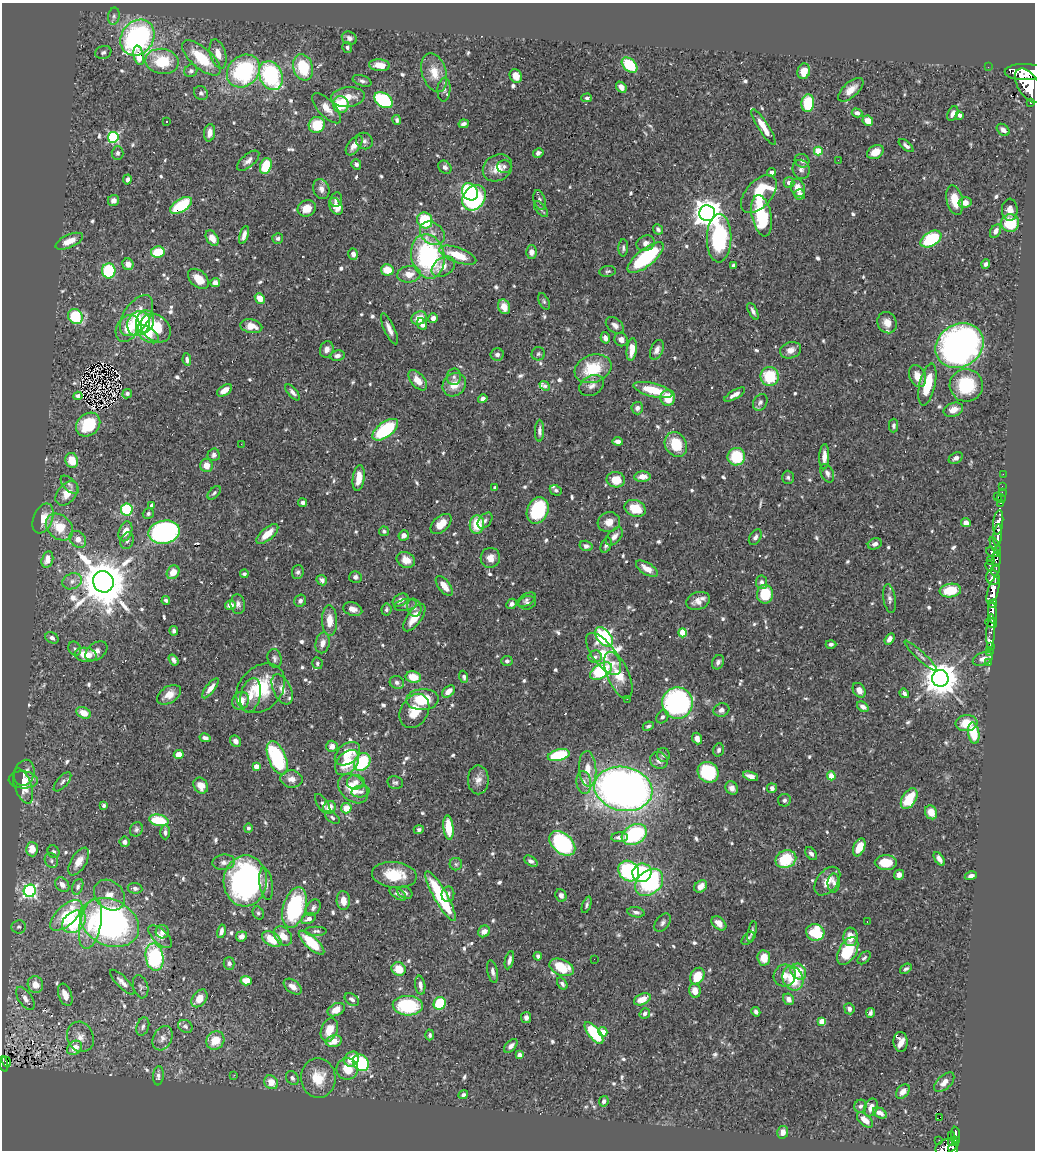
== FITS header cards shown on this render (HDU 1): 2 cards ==
NAXIS1  =                 1033
NAXIS2  =                 1148

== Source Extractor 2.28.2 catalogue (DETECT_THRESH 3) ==
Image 1033 x 1148 px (HDU 1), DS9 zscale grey, 1 PNG px = 1 image px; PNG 1037 x 1152 px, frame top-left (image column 1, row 1148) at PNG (2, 3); each listed source drawn as its Kron ellipse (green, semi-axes under 4 px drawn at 4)
Background 0.592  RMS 0.017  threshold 0.0503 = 3 sigma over >= 5 px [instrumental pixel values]
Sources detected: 757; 6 with non-positive FLUX_AUTO (blend fragments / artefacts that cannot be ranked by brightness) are neither listed nor drawn; of the other 751, the 500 brightest by FLUX_AUTO listed and drawn (251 fainter detections omitted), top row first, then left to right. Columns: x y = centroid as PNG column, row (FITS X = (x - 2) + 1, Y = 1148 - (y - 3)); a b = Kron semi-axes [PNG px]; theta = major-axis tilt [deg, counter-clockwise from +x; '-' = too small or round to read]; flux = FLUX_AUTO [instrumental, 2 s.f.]
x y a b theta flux
114 16 8 5 81 3.1
137 38 19 16 53 250
349 38 8 6 -23 4.2
347 48 5 5 - 2.8
103 52 8 6 19 2.9
218 54 15 7 -74 15
139 55 10 5 -78 23
201 58 24 10 -41 49
162 61 17 12 -9 49
379 65 10 6 -5 15
630 65 9 6 -44 59
303 67 13 9 -72 53
988 67 2 2 - 10
191 71 7 6 - 3.2
243 71 18 15 44 140
804 71 8 6 75 15
1025 72 20 8 -1 5400
434 73 20 12 -73 19
271 76 15 11 -65 140
516 76 7 6 - 10
362 81 10 5 -19 3.4
1028 85 19 10 -59 6400
621 87 6 4 -49 7.4
444 90 12 6 86 4.4
851 90 15 7 42 12
201 93 7 6 - 3.4
348 97 17 10 6 17
587 98 5 4 - 2.6
383 100 10 6 -33 90
1031 102 3 3 - 120
808 103 9 6 86 49
341 104 8 7 - 45
326 108 19 8 -47 13
857 113 5 4 - 5.6
953 113 7 5 64 5.9
960 115 4 3 - 4.9
397 120 5 4 - 2.6
868 121 5 5 - 16
166 122 3 2 - 3.5
464 124 5 4 - 4.5
317 125 8 8 - 37
763 127 21 5 -57 17
1003 130 7 5 -41 4.7
210 133 9 5 83 8.6
113 137 5 5 - 130
364 141 9 7 -41 4.2
354 145 11 6 54 9.3
906 146 9 4 -39 4
818 151 4 4 - 34
875 152 9 6 31 16
118 153 7 6 - 3.1
538 153 5 4 - 4.1
838 160 2 2 - 18
248 161 13 6 40 6.5
802 161 7 6 - 4
356 164 5 5 - 3.6
266 166 8 5 73 41
445 167 7 6 - 3.9
504 167 7 6 - 3.6
497 168 15 13 33 18
801 169 10 8 -71 5.5
771 172 4 4 - 4
127 179 5 4 - 4.6
789 183 5 5 - 6.1
798 188 9 7 -70 13
321 189 10 8 -70 6.8
470 192 9 7 -56 90
759 194 22 13 48 62
800 194 5 5 - 5.3
474 198 14 10 56 180
336 199 7 6 - 3.8
539 200 10 6 -73 4
955 200 15 8 -77 25
114 201 6 5 - 5.8
965 203 6 5 - 12
181 205 12 6 32 74
336 206 9 6 -59 14
307 208 9 8 - 16
541 209 9 5 -52 2.9
1010 210 11 8 -89 9.5
707 213 8 8 - 1600
762 216 21 9 -79 79
425 220 8 7 - 61
1010 223 9 9 - 47
658 229 5 4 - 2.9
996 231 7 5 60 6.5
432 233 13 10 -39 10
244 235 9 4 72 6
212 238 8 5 -56 12
278 238 5 5 - 2.8
719 238 24 12 90 110
931 239 11 7 32 79
69 241 15 6 24 13
645 243 9 7 24 6.6
623 248 8 5 90 3.1
158 252 7 5 9 37
531 252 6 5 - 6.2
353 254 6 5 - 4.5
458 255 19 7 -19 31
428 256 22 16 -78 180
646 258 22 8 39 100
128 264 6 5 - 8.7
986 264 5 4 - 3.7
733 265 4 4 - 2.9
443 267 13 8 34 10
387 270 6 5 - 22
109 271 7 7 - 73
608 271 8 5 7 2.6
409 274 12 8 8 14
198 279 12 8 -42 14
215 283 5 4 - 7
260 298 5 4 - 13
544 301 9 5 -66 2.6
504 307 7 6 - 13
753 311 9 4 -63 3.8
75 316 8 7 - 53
137 316 23 12 56 27
419 318 8 6 28 16
433 318 5 4 - 7.5
145 322 11 9 75 24
139 323 13 11 60 20
887 323 11 9 -64 11
422 324 6 5 - 6.7
615 325 10 6 -39 5.8
251 326 11 6 -11 14
127 328 14 10 57 28
156 328 16 12 -41 42
389 329 17 5 -65 8.2
147 334 13 7 -35 28
605 338 6 4 -74 5.6
621 340 7 6 - 6.6
959 345 25 21 32 540
327 349 8 6 71 5.7
632 349 11 5 84 13
657 350 10 6 68 6.1
791 350 11 8 19 9.1
497 354 6 6 - 4.2
538 354 7 6 - 2.9
337 356 7 5 9 4.7
187 360 6 4 -81 4.2
593 369 19 13 19 47
770 376 9 9 - 44
917 376 11 8 -66 15
454 377 8 7 - 4.1
418 380 12 7 -49 13
927 384 21 8 77 40
454 385 12 11 - 19
592 385 13 9 29 7.5
966 385 16 16 - 62
545 386 6 4 -42 3.3
225 390 8 5 34 10
653 390 20 6 -14 36
293 392 10 4 -49 4.4
127 394 5 4 - 3.6
735 395 12 4 30 6.4
78 396 4 4 - 3.3
668 398 8 7 - 27
483 399 5 4 - 4.6
760 402 9 6 61 3.8
637 408 6 5 - 4.4
953 410 10 6 18 12
88 424 13 10 42 39
893 426 7 4 89 2.8
385 430 15 7 37 98
539 431 11 4 89 4.2
618 441 5 4 - 7.4
241 444 2 2 - 3.1
676 444 13 10 -61 39
214 455 6 6 - 3.8
736 457 9 8 - 55
824 457 12 5 88 9.2
956 458 7 5 29 4.5
72 460 7 6 - 22
206 465 7 6 - 12
827 473 10 6 -66 4.8
1003 474 2 2 - 12
642 477 8 5 3 10
788 477 6 6 - 2.9
359 478 13 6 82 16
616 480 9 7 -10 24
70 485 11 6 -45 3.6
1002 486 2 2 - 13
495 487 3 3 - 2.9
556 490 6 5 - 2.8
1002 492 3 2 - 32
67 493 14 9 50 16
214 493 8 4 45 2.7
997 496 3 3 - 81
1001 499 4 3 - 42
303 503 4 3 - 4.2
1001 503 3 2 - 30
152 505 4 3 - 5.1
635 508 11 8 -21 30
127 509 6 6 - 84
538 510 13 10 64 90
148 513 6 5 - 2.9
43 518 15 9 68 17
485 521 9 6 49 2.9
609 522 11 10 - 11
998 522 12 5 83 2000
966 523 5 4 - 8
441 524 12 7 42 15
477 525 9 7 84 36
59 527 15 11 -42 30
125 531 10 6 70 12
384 531 5 4 - 2.8
164 532 16 11 11 290
267 534 13 6 41 18
404 535 5 5 - 5.9
998 535 11 4 85 1800
614 536 11 6 48 6.6
755 537 8 5 58 4.3
78 539 9 7 -47 11
127 541 8 6 70 3.3
875 544 7 5 23 4.7
606 545 8 5 66 3.5
586 546 6 5 - 4
995 546 9 4 -65 630
993 552 8 4 -21 760
490 558 10 9 - 10
47 559 8 5 76 11
996 559 7 4 88 540
406 560 9 7 -26 13
990 560 2 2 - 15
990 566 5 3 - 240
647 569 12 6 -31 11
995 570 5 4 - 530
173 572 7 6 - 15
298 572 7 6 - 3
244 574 4 3 - 3.1
355 577 6 6 - 3.7
993 577 7 6 - 1300
322 580 5 5 - 3.3
72 581 10 7 22 6.4
103 582 11 10 - 6700
761 582 7 5 -83 4.3
444 586 12 5 -52 14
950 590 11 7 8 39
993 591 14 5 74 3300
765 594 9 8 - 44
889 599 15 6 -81 4.8
166 600 4 3 - 3.3
400 600 8 5 31 7.3
526 600 10 6 28 3.6
300 601 6 5 - 3.6
698 601 12 8 18 9.7
527 603 8 6 10 3.5
238 604 10 7 -82 5
511 604 6 4 44 5.2
993 604 4 3 - 280
230 605 5 4 - 8.7
406 605 11 5 10 4
414 608 9 7 -71 4.5
353 609 10 6 -18 7.4
386 609 6 5 - 2.9
992 612 12 4 -85 1800
414 618 16 7 54 19
330 621 15 7 -89 15
991 623 6 4 -25 280
174 631 5 3 - 2.8
991 631 17 4 86 280
683 633 4 4 - 48
604 637 11 6 -50 290
52 638 7 5 -33 3.7
889 639 6 4 55 6.6
323 643 10 7 76 7.4
831 644 5 4 - 3.1
990 646 2 2 - 9.3
75 649 7 6 - 2.8
96 651 12 8 37 6.4
990 651 4 2 - 13
604 654 25 11 -52 25
86 655 11 7 -8 22
921 656 22 4 -43 4.8
595 657 6 6 - 4.1
275 658 9 7 -74 3.7
983 659 11 6 22 7.4
174 660 6 4 -56 4
507 661 6 5 - 2.7
718 662 7 5 62 3.7
317 663 6 5 - 2.7
989 663 3 2 - 7
601 671 12 7 31 90
618 675 25 11 -66 27
413 677 8 6 -9 23
464 677 6 4 -71 3.6
940 678 8 8 - 2700
397 682 7 6 - 3.8
210 688 12 4 52 9
261 688 27 21 47 62
282 689 16 9 -65 9.5
859 690 8 6 -58 7.4
448 691 7 5 42 9.4
904 693 5 4 - 3.9
169 695 13 8 31 11
251 695 17 9 78 13
627 699 2 2 - 3
422 700 16 10 3 42
241 701 9 8 - 15
677 703 16 15 - 250
863 707 6 4 -37 6.7
721 710 8 6 17 5.2
414 711 18 13 59 24
84 713 7 5 -26 15
662 717 7 5 49 3.6
967 723 11 8 7 25
648 726 6 4 25 2.8
974 733 11 5 -81 40
205 738 6 4 -12 4.7
697 738 6 4 -68 6.9
236 741 6 5 - 5
332 746 6 5 - 6.1
719 750 7 5 73 3.9
347 754 14 10 39 25
179 755 5 4 - 11
559 755 11 5 14 77
663 755 7 6 - 3.6
277 758 18 8 -68 120
659 760 9 8 - 7.4
362 762 9 7 52 73
347 763 14 10 49 30
256 766 4 4 - 11
588 769 18 8 -86 16
708 772 11 10 - 67
24 773 13 10 74 9.9
751 776 8 4 -20 7.2
831 776 4 4 - 22
292 779 11 8 -7 9.6
23 780 14 8 -2 11
478 780 14 10 -90 9.3
62 782 12 5 49 3.6
356 782 9 7 7 6.5
395 782 8 6 -11 2.9
584 783 11 7 -81 8
23 786 19 8 -70 14
201 786 8 6 -58 12
732 788 7 6 - 6.5
772 788 5 5 - 4
353 789 17 12 -44 28
623 789 29 22 -11 880
361 792 9 6 8 4.3
909 799 11 7 59 43
784 800 6 6 - 3.9
323 804 11 5 -57 3.2
104 805 4 4 - 2.7
329 807 7 6 - 14
346 808 5 5 - 19
931 812 7 6 - 15
332 817 8 5 -35 2.7
159 820 10 5 -12 53
248 828 5 4 - 2.6
448 828 12 5 -84 29
136 829 7 6 - 3.1
419 830 5 4 - 2.7
165 832 7 5 -88 3.7
634 834 13 9 28 120
619 837 8 5 3 5.6
124 842 5 5 - 4.7
562 843 15 9 -41 180
859 847 9 5 67 21
32 849 7 6 - 15
54 852 6 5 - 2.8
811 853 7 4 -51 3.7
786 859 11 8 22 53
939 859 8 4 -56 5.4
51 860 8 6 -63 3.3
531 861 7 4 -35 4.1
79 862 15 7 58 13
224 862 11 7 7 7.2
886 863 11 7 -1 26
456 864 6 6 - 2.8
629 871 11 9 -45 120
642 873 9 9 - 100
394 875 22 13 -6 39
899 875 5 5 - 7.1
971 876 6 4 13 4.8
245 881 25 21 86 300
827 881 16 10 52 16
649 882 15 11 43 120
834 883 9 6 89 3.9
266 884 16 6 -82 7.1
62 885 8 6 -51 6.8
701 886 7 5 41 10
78 887 8 5 70 3.8
135 888 7 5 -6 4.3
30 891 6 6 - 240
405 893 8 5 -24 3.8
398 894 9 5 -34 5.3
448 894 8 6 82 4.5
110 895 17 13 -44 16
561 895 6 5 - 4.4
440 896 28 6 -61 100
343 901 9 6 -85 13
587 905 8 4 71 2.6
294 907 21 11 73 120
313 908 9 6 58 4.5
636 912 8 5 -11 3.8
258 913 7 5 -63 2.6
66 915 20 9 43 53
309 919 7 5 26 7.8
74 922 13 9 39 84
110 922 30 23 -25 390
867 922 3 2 - 2.6
663 923 10 6 53 4.3
719 923 8 6 -42 9.4
91 924 26 10 78 33
19 927 7 6 - 2.7
221 931 7 4 76 5.4
316 931 11 5 0 3.5
484 931 6 5 - 7.8
162 932 6 6 - 7.7
752 932 11 4 78 3.1
815 932 9 8 - 59
241 936 5 5 - 7.2
283 936 11 7 -49 16
160 937 14 7 -43 8.7
850 937 9 7 87 15
748 938 8 4 47 2.9
272 939 10 6 -32 26
312 943 16 6 -42 53
848 951 15 8 61 58
538 956 4 4 - 3.5
154 957 14 9 -81 120
764 958 7 6 - 19
864 958 8 5 43 2.6
594 959 2 2 - 2.6
509 960 9 4 76 4.1
229 963 6 5 - 3.6
562 967 13 8 -23 37
399 969 7 6 - 23
906 969 6 4 33 2.8
493 972 11 5 -79 4.9
798 972 8 7 - 29
785 975 11 11 - 12
697 976 9 6 57 29
793 978 12 10 -67 43
246 981 5 4 - 19
122 982 17 5 -45 7.5
562 984 7 4 -55 3.2
35 985 8 7 - 14
420 985 9 5 -82 6.4
141 987 12 7 -74 3.6
293 987 10 6 -37 8
695 991 7 5 -77 12
65 995 12 6 -70 13
25 998 13 6 -56 7.2
199 998 10 6 54 16
352 999 8 5 -36 4
642 999 9 5 24 16
789 999 6 5 - 7.5
440 1003 6 6 - 53
408 1006 15 9 -4 78
849 1009 6 5 - 4.5
336 1010 9 6 28 14
756 1012 5 4 - 4.2
870 1013 5 4 - 3.5
645 1014 6 5 - 3.8
526 1017 5 5 - 3.7
822 1022 4 4 - 26
185 1026 7 6 - 2.9
143 1027 9 6 71 4.2
329 1030 12 8 70 19
603 1032 5 4 - 23
594 1033 13 5 -51 69
430 1035 5 4 - 2.7
80 1037 15 13 -66 13
163 1038 13 9 64 7.4
215 1040 10 8 45 21
334 1041 8 5 12 17
901 1042 10 7 -87 13
511 1046 8 5 47 4.7
75 1048 8 6 42 17
519 1055 4 4 - 9.5
352 1059 8 6 48 16
6 1062 5 3 - 35
361 1063 9 7 -50 91
4 1064 8 3 -75 110
347 1069 11 10 - 22
234 1075 3 2 - 2.8
158 1076 9 5 84 4.2
292 1078 7 6 - 3.4
318 1078 20 17 -89 28
271 1082 7 6 - 15
944 1082 12 6 44 10
903 1092 8 5 48 9
463 1095 5 4 - 2.7
604 1101 5 4 - 3.4
860 1106 6 6 - 3.5
871 1107 9 6 66 8.6
880 1113 7 5 -30 9.3
940 1117 3 2 - 2400
865 1120 10 5 -43 13
783 1132 6 5 - 6.6
955 1134 8 3 -86 240
951 1136 3 2 - 17
939 1140 2 2 - 8.3
955 1140 4 3 - 190
951 1142 4 2 - 110
947 1146 12 7 24 870
953 1149 5 4 - 350
At the frame edge (FLAGS 8, measured only in part): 2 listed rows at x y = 1025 72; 953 1149
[251 fainter detections neither listed nor drawn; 6 non-positive-flux detections neither listed nor drawn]